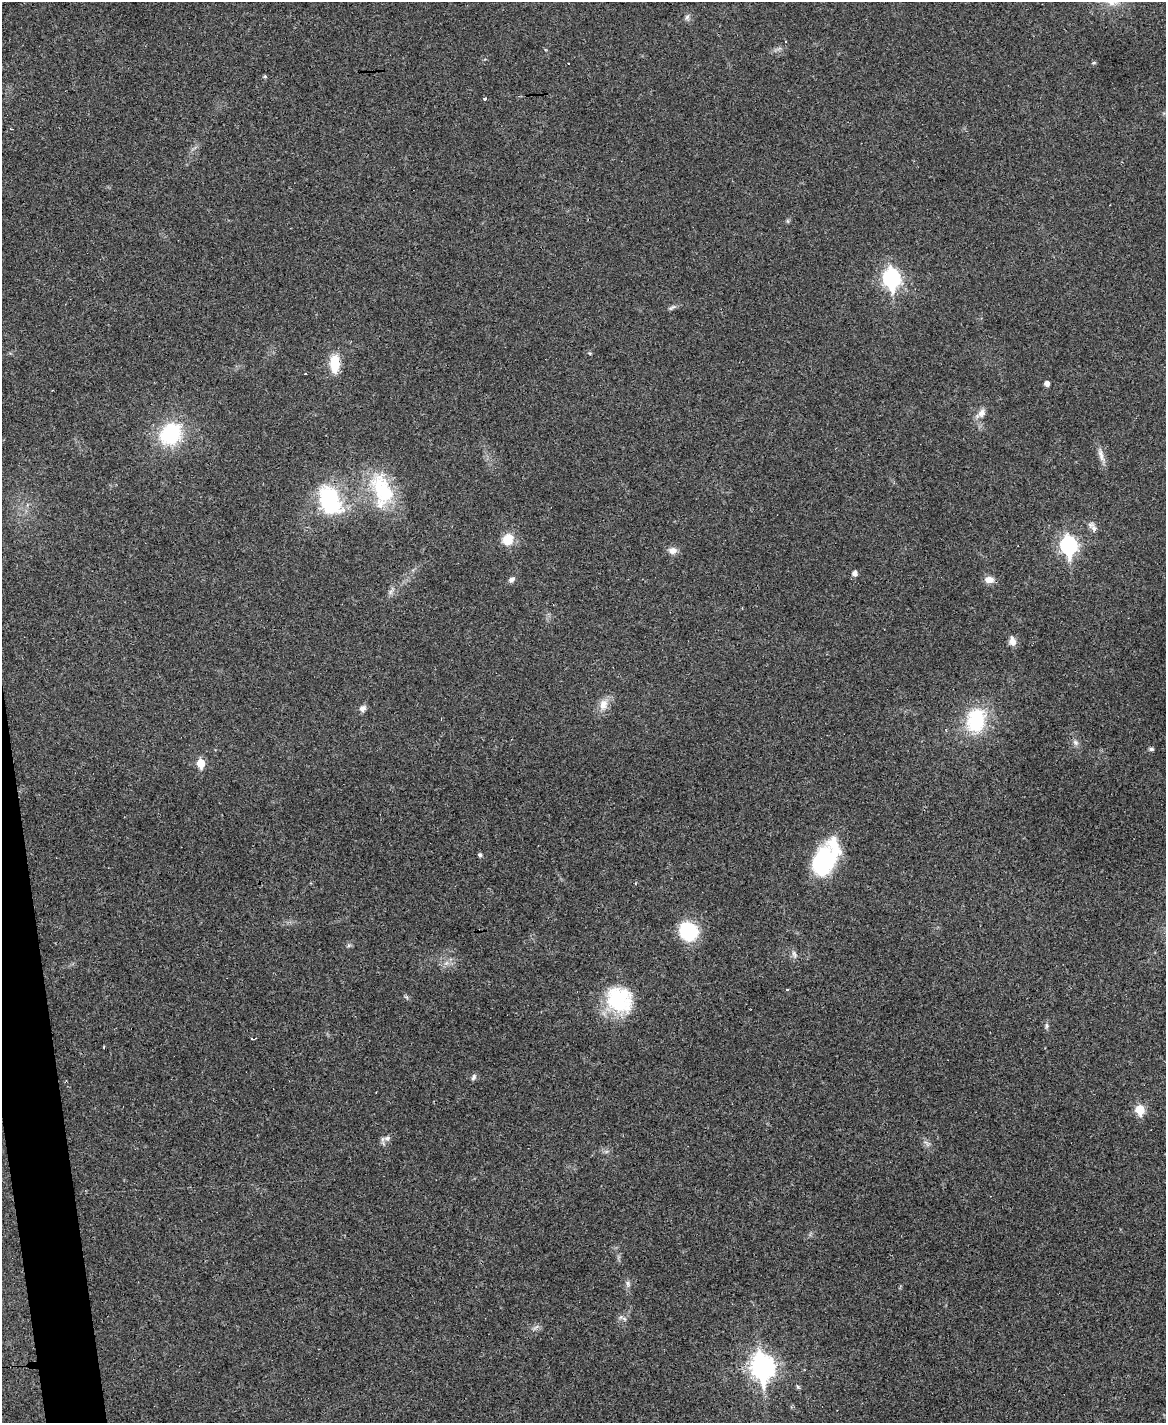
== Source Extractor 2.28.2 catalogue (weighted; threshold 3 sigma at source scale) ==
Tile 7 of 4 x 3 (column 3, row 2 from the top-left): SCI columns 2329-3492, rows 1663-3083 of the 4656 x 4633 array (HDU 1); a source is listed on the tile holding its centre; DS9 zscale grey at full resolution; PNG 1168 x 1425 px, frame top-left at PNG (2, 2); no overlay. Shown black and unused: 2% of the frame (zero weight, under 3 of 4 exposures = <1% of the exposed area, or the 3 px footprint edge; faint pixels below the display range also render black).
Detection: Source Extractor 2.28.2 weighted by HDU 2 'WHT'; one run over the whole footprint, this tile lists its part. Background 0.0392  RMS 0.0044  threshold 0.0196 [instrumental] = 3 sigma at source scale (4.5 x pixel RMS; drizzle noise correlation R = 1.50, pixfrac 1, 0.05/0.05 arcsec/px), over >= 5 px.
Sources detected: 48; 1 inside a brighter object's white glare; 1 cosmic-ray / hot-pixel residue — not listed; the other 46 listed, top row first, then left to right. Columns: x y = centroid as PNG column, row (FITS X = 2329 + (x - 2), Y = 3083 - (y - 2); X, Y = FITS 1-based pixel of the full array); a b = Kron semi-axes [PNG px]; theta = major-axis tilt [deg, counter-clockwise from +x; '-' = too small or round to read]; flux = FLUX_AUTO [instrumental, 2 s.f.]
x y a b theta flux
687 17 9 5 68 1.2
568 63 2 2 - 0.47
1094 63 6 4 1 0.49
265 76 5 4 - 0.59
485 98 4 3 - 2.4
891 278 9 7 -82 130
672 307 13 4 34 1
335 363 19 11 88 9.7
1047 383 5 4 - 2.3
981 413 15 9 43 3
171 434 22 19 46 32
1101 455 21 6 -76 3
382 490 48 26 -76 29
330 497 26 24 -37 34
1091 525 10 8 11 1.9
508 539 13 11 59 7.8
1068 545 9 7 -83 120
672 550 10 8 1 2.6
855 573 5 5 - 2
511 580 8 6 25 1.4
989 580 11 9 -6 3.1
390 592 7 4 71 1.2
1012 641 12 8 -78 2.7
603 704 16 11 79 4.4
363 708 8 7 - 1.9
976 720 33 24 79 26
1076 742 9 7 -53 1.4
1151 749 6 5 - 0.82
201 763 6 5 - 12
480 855 5 4 - 1.1
826 858 39 21 59 39
688 931 22 19 -56 20
349 945 6 4 19 0.67
794 954 11 5 -63 1.5
446 963 8 5 33 1.4
619 999 33 28 -45 28
1046 1026 8 4 -82 0.88
252 1039 4 2 - 0.61
104 1047 3 2 - 0.41
474 1077 9 6 65 1.1
1140 1110 6 5 - 17
387 1138 9 7 12 1.7
628 1283 8 6 -71 1.1
624 1319 7 5 -58 0.83
762 1367 11 8 -81 300
798 1387 6 4 -45 0.59